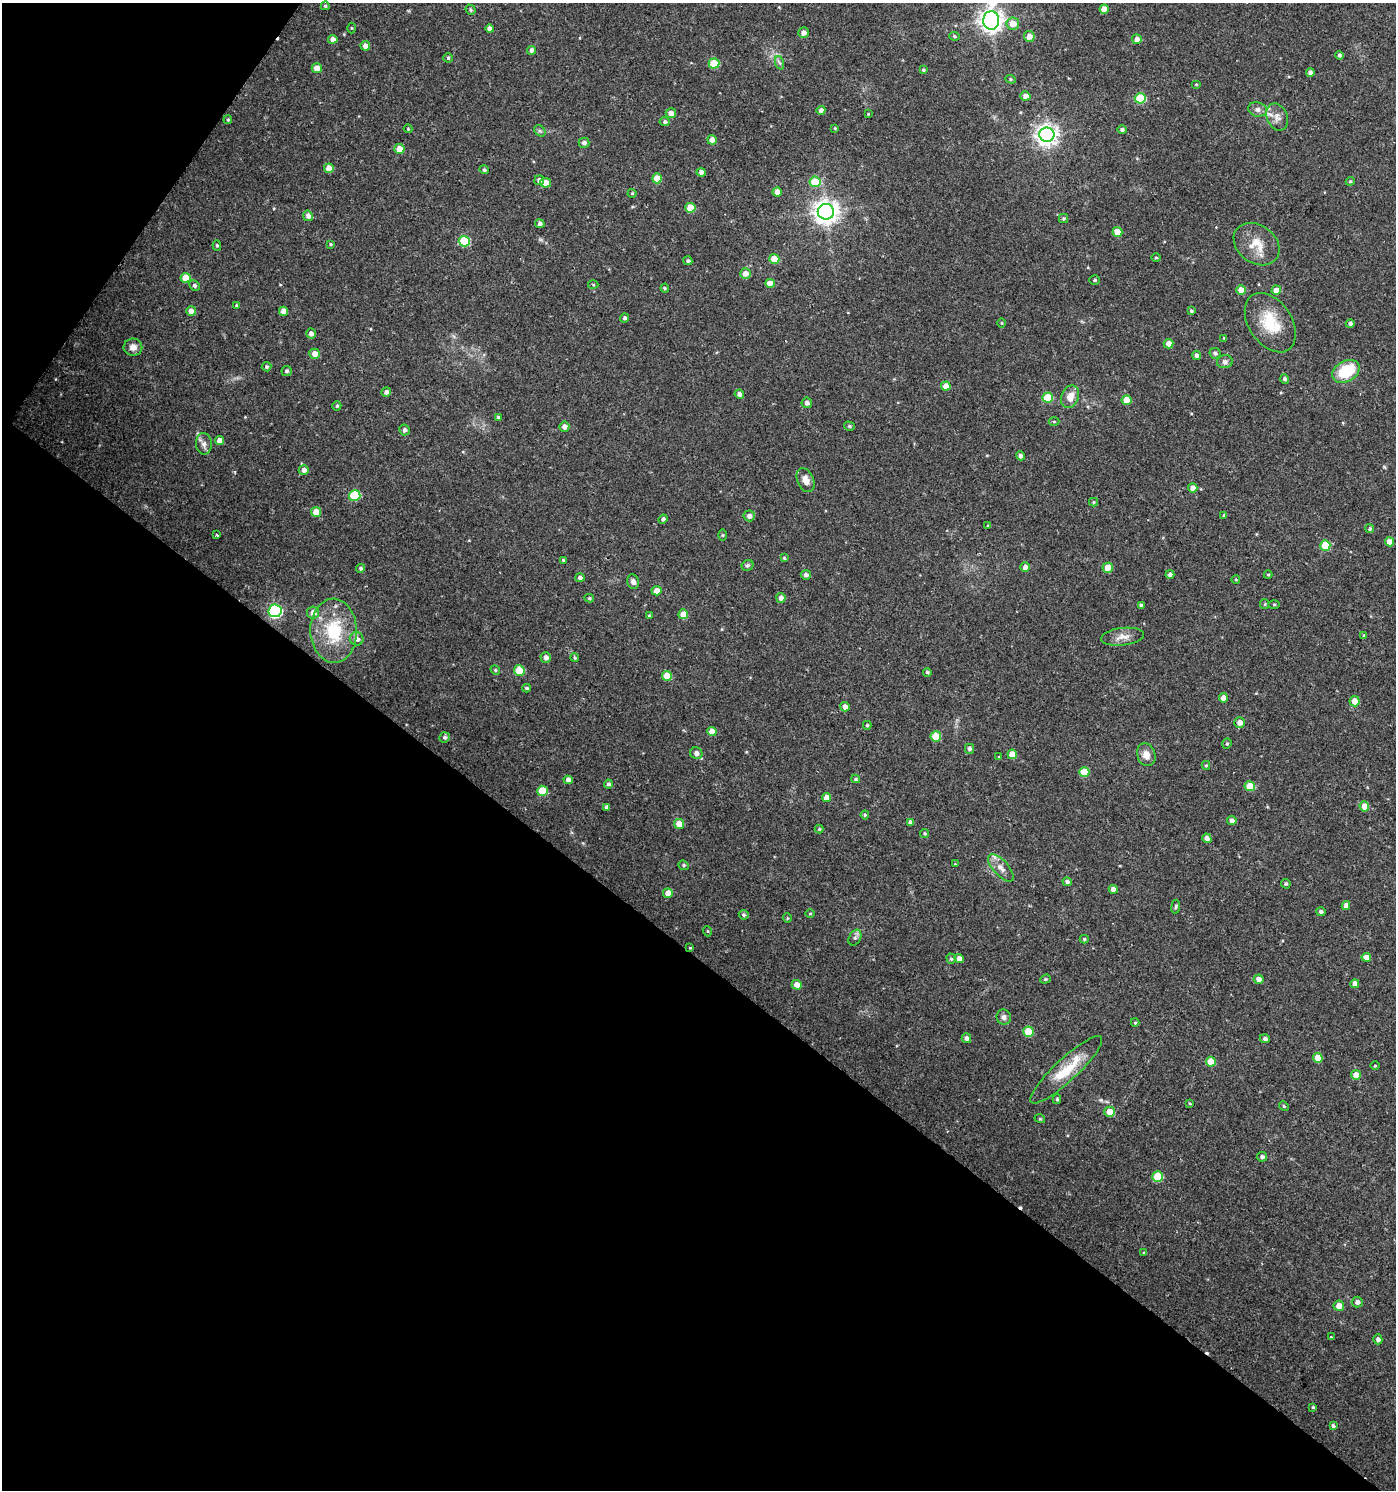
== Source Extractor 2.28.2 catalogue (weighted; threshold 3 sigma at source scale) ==
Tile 9 of 4 x 4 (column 1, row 3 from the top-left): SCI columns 180-1573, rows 1495-2982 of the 6003 x 5958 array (HDU 1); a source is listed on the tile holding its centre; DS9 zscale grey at full resolution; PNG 1398 x 1492 px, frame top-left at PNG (2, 3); each listed source drawn as its Kron ellipse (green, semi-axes under 4 px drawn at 4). Shown black and unused: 39% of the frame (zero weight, under 2 of 3 exposures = <1% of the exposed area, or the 3 px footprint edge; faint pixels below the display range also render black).
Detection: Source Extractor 2.28.2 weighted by HDU 2 'WHT'; one run over the whole footprint, this tile lists its part. Background 0.0253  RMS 0.004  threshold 0.018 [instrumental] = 3 sigma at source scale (4.5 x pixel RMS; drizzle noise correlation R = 1.50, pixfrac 1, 0.0396/0.0396 arcsec/px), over >= 5 px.
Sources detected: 239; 3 cosmic-ray / hot-pixel residue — neither listed nor drawn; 1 inside a brighter listed object's ellipse — not listed separately; the other 235 listed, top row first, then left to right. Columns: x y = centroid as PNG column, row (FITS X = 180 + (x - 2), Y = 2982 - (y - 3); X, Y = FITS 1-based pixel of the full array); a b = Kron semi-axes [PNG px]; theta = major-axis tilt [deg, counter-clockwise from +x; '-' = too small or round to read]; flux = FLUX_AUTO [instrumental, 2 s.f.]
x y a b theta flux
325 6 4 4 - 0.59
1104 9 4 4 - 3.9
471 10 5 4 - 0.74
991 20 9 8 - 310
1013 24 6 6 - 4.5
352 28 5 3 - 0.35
489 29 4 4 - 2
803 33 5 5 - 2.2
954 36 5 4 - 0.61
1029 36 5 5 - 3.4
333 39 5 4 - 1.9
1137 39 5 4 - 2.5
365 46 5 4 - 2.3
532 50 4 4 - 1.7
1340 55 4 4 - 0.92
448 58 4 4 - 0.62
714 63 5 5 - 12
780 63 7 4 -70 0.79
317 68 5 5 - 4.4
923 70 4 4 - 0.68
1310 72 4 4 - 1.4
1011 79 5 4 - 0.51
1196 84 5 3 - 0.38
1025 96 5 4 - 2.5
1140 98 5 5 - 16
1258 109 9 7 -11 1.8
821 110 4 4 - 1.5
671 113 5 5 - 2.3
868 114 3 3 - 0.3
1277 117 14 10 -67 2.9
228 120 4 3 - 0.56
665 122 5 4 - 0.92
835 128 4 3 - 0.43
408 129 4 4 - 0.37
1122 130 4 4 - 1
540 131 6 5 - 0.77
1047 135 7 7 - 250
712 140 5 4 - 2.6
584 143 5 5 - 1.2
399 149 5 5 - 4.2
329 168 5 4 - 4.6
484 170 5 4 - 0.82
701 172 4 4 - 2.1
657 178 5 5 - 5.6
539 180 5 5 - 1.7
1350 181 4 4 - 0.51
815 182 5 5 - 12
546 183 5 5 - 4.1
777 192 4 4 - 3.2
632 193 4 4 - 0.47
690 208 5 5 - 9.3
826 212 8 8 - 340
308 216 5 5 - 1.5
1063 219 4 4 - 0.64
540 224 5 4 - 1.4
1117 232 5 4 - 6.3
464 241 5 5 - 18
331 244 4 3 - 0.43
1257 244 25 19 -37 8.6
217 246 5 4 - 0.58
1156 258 5 3 - 0.47
774 259 5 5 - 5.1
688 261 4 4 - 0.72
745 273 5 5 - 2.7
186 278 5 5 - 6.5
1095 280 5 4 - 0.69
770 283 5 4 - 4.2
593 285 5 3 - 0.4
194 286 5 4 - 0.83
665 288 4 4 - 0.42
1241 290 5 4 - 5.3
1276 290 5 4 - 3.7
236 305 4 4 - 0.51
191 311 5 5 - 2.7
283 311 4 4 - 2.6
1191 311 4 4 - 0.72
625 318 4 4 - 0.97
1002 323 4 3 - 0.34
1270 323 33 21 -56 15
1350 324 4 4 - 1.2
311 334 5 5 - 1.7
1224 338 3 3 - 0.36
1168 344 5 4 - 2.8
133 347 9 8 - 2.7
1215 353 5 5 - 0.99
315 354 5 5 - 3.4
1197 355 4 4 - 1.2
1225 362 8 6 12 1.3
266 367 5 4 - 0.82
287 371 5 5 - 0.86
1346 371 14 10 29 18
1285 379 5 4 - 1
946 386 5 4 - 4.3
386 392 5 4 - 1.6
739 394 5 4 - 1.7
1070 397 12 8 67 4.2
1048 398 5 5 - 13
1127 400 5 5 - 7.5
807 403 5 5 - 1.5
337 406 4 4 - 0.66
498 417 4 4 - 0.78
1054 421 5 3 - 0.42
849 426 5 4 - 0.68
564 427 5 5 - 2.1
404 430 5 5 - 1.2
220 441 4 4 - 3.2
204 444 11 8 -86 1.8
1020 456 5 4 - 1.5
304 470 5 5 - 1.9
806 480 12 8 -66 3.2
1193 488 4 4 - 2.5
355 495 6 5 - 16
1094 502 4 4 - 0.45
316 512 5 5 - 5.6
1224 515 4 4 - 0.49
749 516 5 5 - 1.8
663 519 4 4 - 0.97
988 526 4 3 - 0.58
1370 529 4 4 - 0.69
217 535 3 3 - 0.99
722 535 6 4 -90 0.48
1390 542 4 4 - 3.8
1325 546 5 5 - 14
784 558 4 4 - 0.48
563 560 4 3 - 0.5
748 565 6 5 - 0.75
1025 567 5 4 - 2.5
361 568 4 4 - 0.77
1108 568 5 5 - 5.2
1170 574 4 4 - 1.4
806 575 5 5 - 1.4
1268 575 4 4 - 0.45
580 578 5 4 - 1.2
1236 580 4 3 - 0.34
633 582 7 6 - 1.6
656 591 5 5 - 3.2
589 598 5 4 - 0.61
781 598 5 4 - 1.9
1265 604 5 4 - 0.46
1274 604 5 3 - 0.42
1141 606 4 4 - 1.1
275 611 6 6 - 74
313 613 6 6 - 2.7
683 614 5 5 - 4.3
649 616 3 2 - 0.41
334 631 32 23 -88 22
1364 635 4 4 - 0.37
1123 637 21 9 6 3.6
357 639 7 6 - 2.1
575 657 4 4 - 0.55
546 658 5 5 - 1.8
495 670 5 4 - 0.55
519 671 5 5 - 12
927 672 4 4 - 0.69
667 676 5 5 - 6.7
527 688 4 3 - 0.65
1223 698 4 4 - 3.1
1355 701 5 5 - 4.1
845 707 5 4 - 2.1
1240 722 5 5 - 2.4
867 725 4 4 - 0.55
712 732 5 4 - 4.3
936 736 5 5 - 9.4
445 737 5 5 - 0.88
1227 744 5 4 - 0.56
970 749 5 4 - 1.4
696 753 6 6 - 1.9
1012 754 5 4 - 5.1
1146 755 12 9 -69 3.4
999 757 4 3 - 0.33
1206 765 4 4 - 0.49
1084 772 5 5 - 9.9
856 779 4 3 - 0.68
568 780 4 4 - 1.9
608 784 4 4 - 0.89
1250 786 5 5 - 9
542 791 5 5 - 9.7
826 798 4 4 - 3.7
1364 806 5 5 - 4.3
606 807 4 3 - 1
865 815 4 4 - 0.57
1232 820 5 4 - 1.7
910 822 4 4 - 1.1
679 824 5 5 - 4.5
819 829 4 4 - 0.5
925 833 4 4 - 0.56
1207 838 5 4 - 2.1
955 864 3 3 - 0.34
684 865 5 4 - 0.62
1001 868 17 7 -47 3.2
1067 882 5 4 - 1.1
1286 884 5 4 - 0.72
1113 889 4 4 - 2.4
668 893 5 5 - 4.5
1346 906 4 4 - 2.6
1176 907 7 4 83 0.57
1321 912 4 4 - 1.1
810 914 4 3 - 0.4
744 915 5 4 - 0.79
787 918 4 4 - 0.42
707 931 5 3 - 0.37
855 938 8 6 62 1.1
1084 939 4 4 - 0.57
690 948 4 3 - 0.35
1366 957 4 4 - 3.5
951 959 5 4 - 0.68
959 959 5 4 - 3
1045 979 5 4 - 0.55
1259 979 5 5 - 2.5
1355 984 4 4 - 2.4
797 985 5 4 - 3.8
1004 1017 7 7 - 1.4
1135 1023 4 4 - 0.48
1028 1032 5 5 - 12
966 1038 5 4 - 1.6
1265 1039 5 4 - 1.1
1318 1058 5 5 - 5.6
1211 1062 5 5 - 7.3
1375 1066 4 3 - 0.36
1066 1070 48 11 43 14
1356 1075 5 5 - 3.4
1057 1099 5 4 - 0.58
1190 1103 4 3 - 0.38
1284 1106 5 4 - 0.5
1109 1112 5 5 - 5
1040 1119 5 3 - 0.41
1262 1157 5 5 - 1.2
1158 1177 5 5 - 13
1144 1253 4 4 - 0.47
1357 1302 5 5 - 1.6
1339 1306 5 5 - 3.7
1331 1337 3 2 - 0.67
1378 1339 5 4 - 1.4
1313 1407 4 3 - 0.52
1333 1426 4 3 - 0.88
Isophote crosses this tile's border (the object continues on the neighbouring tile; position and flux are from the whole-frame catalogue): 1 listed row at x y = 991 20